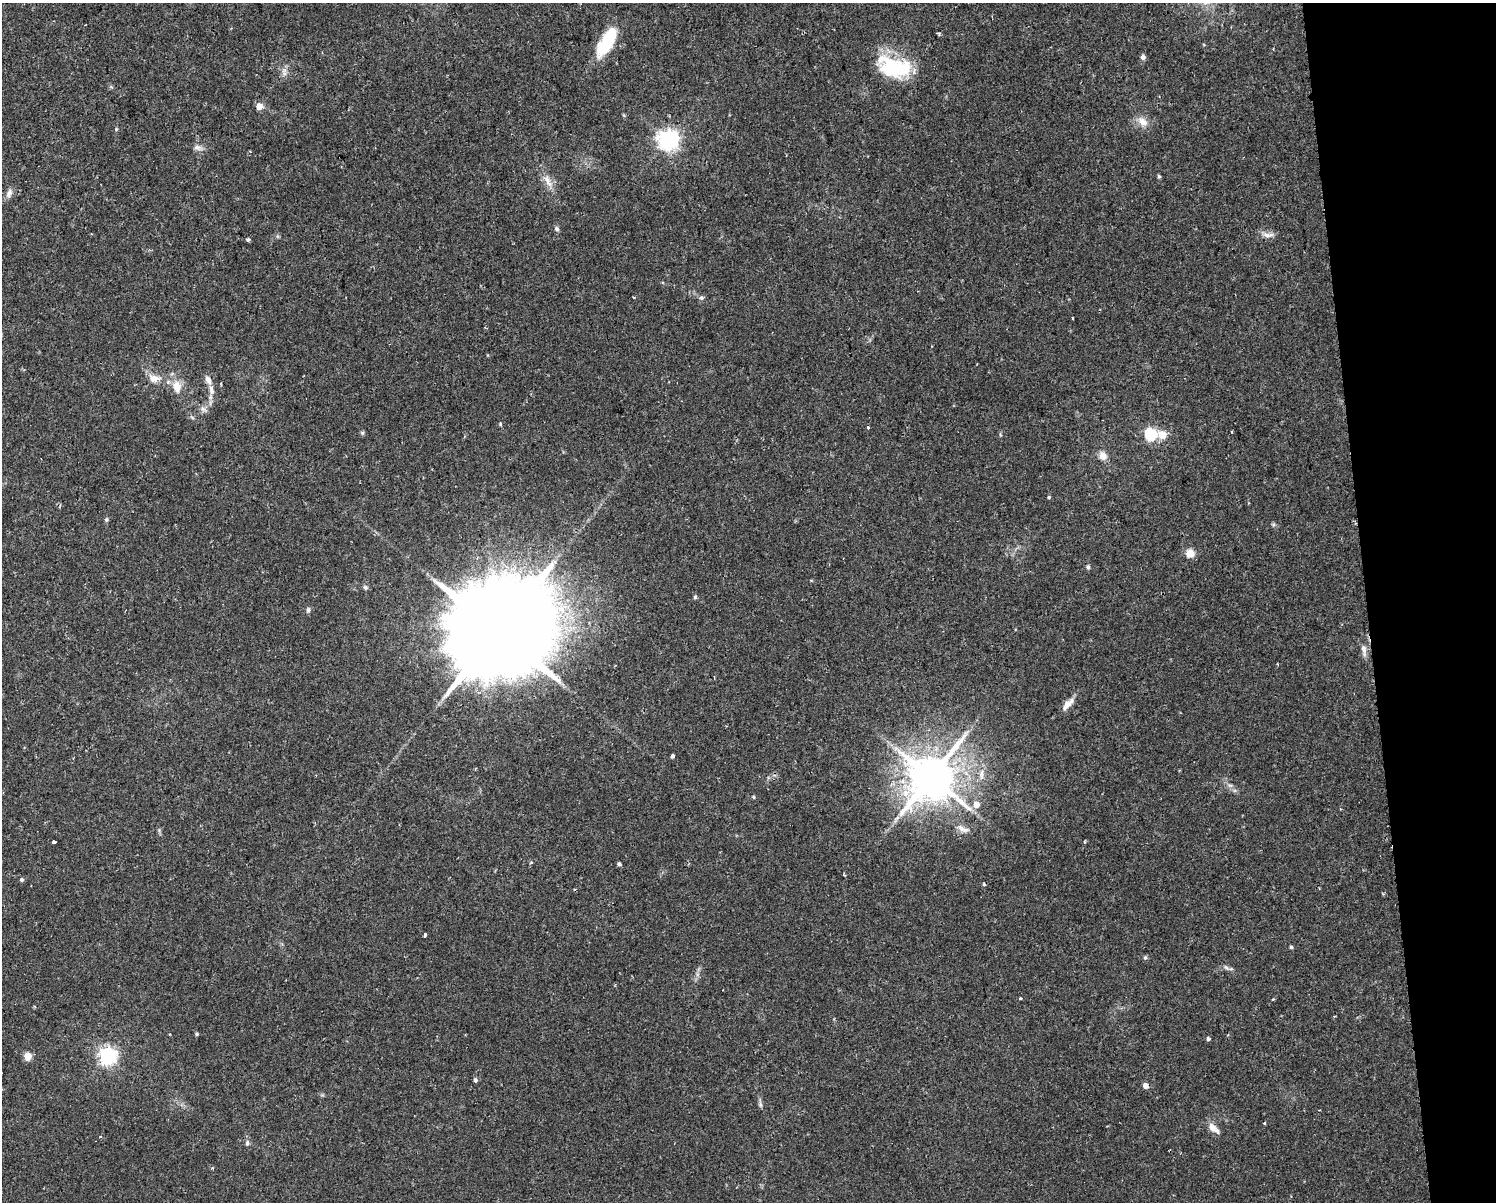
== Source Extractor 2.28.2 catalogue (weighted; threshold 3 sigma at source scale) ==
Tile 9 of 3 x 4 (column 3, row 3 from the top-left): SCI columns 3054-4547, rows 1201-2400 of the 4573 x 4799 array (HDU 1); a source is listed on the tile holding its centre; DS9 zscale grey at full resolution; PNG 1498 x 1204 px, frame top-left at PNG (2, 3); no overlay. Shown black and unused: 9% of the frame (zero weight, under 2 of 3 exposures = <1% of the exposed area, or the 3 px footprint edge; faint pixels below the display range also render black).
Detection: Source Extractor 2.28.2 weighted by HDU 2 'WHT'; one run over the whole footprint, this tile lists its part. Background 0.0342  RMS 0.0031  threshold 0.0142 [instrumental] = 3 sigma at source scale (4.5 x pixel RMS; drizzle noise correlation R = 1.50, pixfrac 1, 0.0396/0.0396 arcsec/px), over >= 5 px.
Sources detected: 71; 1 cosmic-ray / hot-pixel residue — not listed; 1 inside a brighter listed object's ellipse — not listed separately; the other 69 listed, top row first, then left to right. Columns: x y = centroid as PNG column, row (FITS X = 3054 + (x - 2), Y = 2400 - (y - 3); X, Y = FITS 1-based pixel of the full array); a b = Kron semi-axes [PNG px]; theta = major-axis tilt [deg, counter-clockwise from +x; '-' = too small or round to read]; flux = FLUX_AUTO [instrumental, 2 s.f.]
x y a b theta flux
85 25 2 2 - 0.32
606 42 35 13 60 14
1143 57 6 5 - 1.1
894 67 40 22 -13 24
284 73 7 5 -47 0.9
259 106 5 5 - 3.9
623 115 6 3 -69 0.35
1143 122 16 10 -43 3.1
116 129 5 4 - 0.36
668 139 7 7 - 190
198 147 11 7 -7 1.4
250 151 4 3 - 0.27
1159 176 5 4 - 0.54
548 181 23 8 -68 3.4
9 193 12 7 68 1.6
557 229 7 6 - 0.75
1267 235 13 6 -7 1.8
248 240 4 3 - 0.9
634 297 3 3 - 0.34
701 298 6 6 - 0.72
1072 318 3 2 - 0.34
154 378 16 11 -17 3.3
177 387 15 10 -84 4.2
211 390 14 7 -78 1.9
203 409 10 6 -38 1.2
500 424 5 4 - 0.34
868 427 3 3 - 1.1
1231 432 3 2 - 0.33
362 433 6 5 - 0.52
1151 434 6 6 - 34
1162 434 6 5 - 7.5
1103 456 7 7 - 3.2
1049 497 4 4 - 0.38
106 520 5 5 - 0.54
1190 553 5 5 - 8.9
1088 567 6 5 - 0.63
365 587 7 6 - 0.68
695 597 5 5 - 0.48
308 610 7 5 79 0.71
498 631 33 25 88 9500
1364 650 19 6 -81 1.9
1277 664 4 2 - 0.27
1067 704 19 7 46 2.9
673 756 4 3 - 0.73
931 777 13 12 - 1400
1230 785 7 4 0 0.68
754 797 5 3 - 0.33
976 804 6 5 - 3.7
963 829 19 7 -24 2.1
53 842 4 3 - 1.2
1084 842 4 4 - 0.36
619 864 4 4 - 0.62
22 880 5 4 - 0.64
425 935 4 3 - 0.8
1291 947 4 4 - 0.45
1145 958 5 5 - 0.54
1226 968 10 5 -41 0.87
1020 998 3 3 - 0.66
1273 999 3 3 - 0.37
197 1034 5 4 - 0.43
1208 1039 5 5 - 0.56
28 1056 5 5 - 7.6
108 1056 6 6 - 120
475 1080 5 4 - 0.77
1146 1086 5 5 - 2.4
760 1105 8 5 -71 0.7
1264 1123 3 3 - 0.34
1213 1128 17 7 -40 2.8
247 1143 7 6 - 0.87